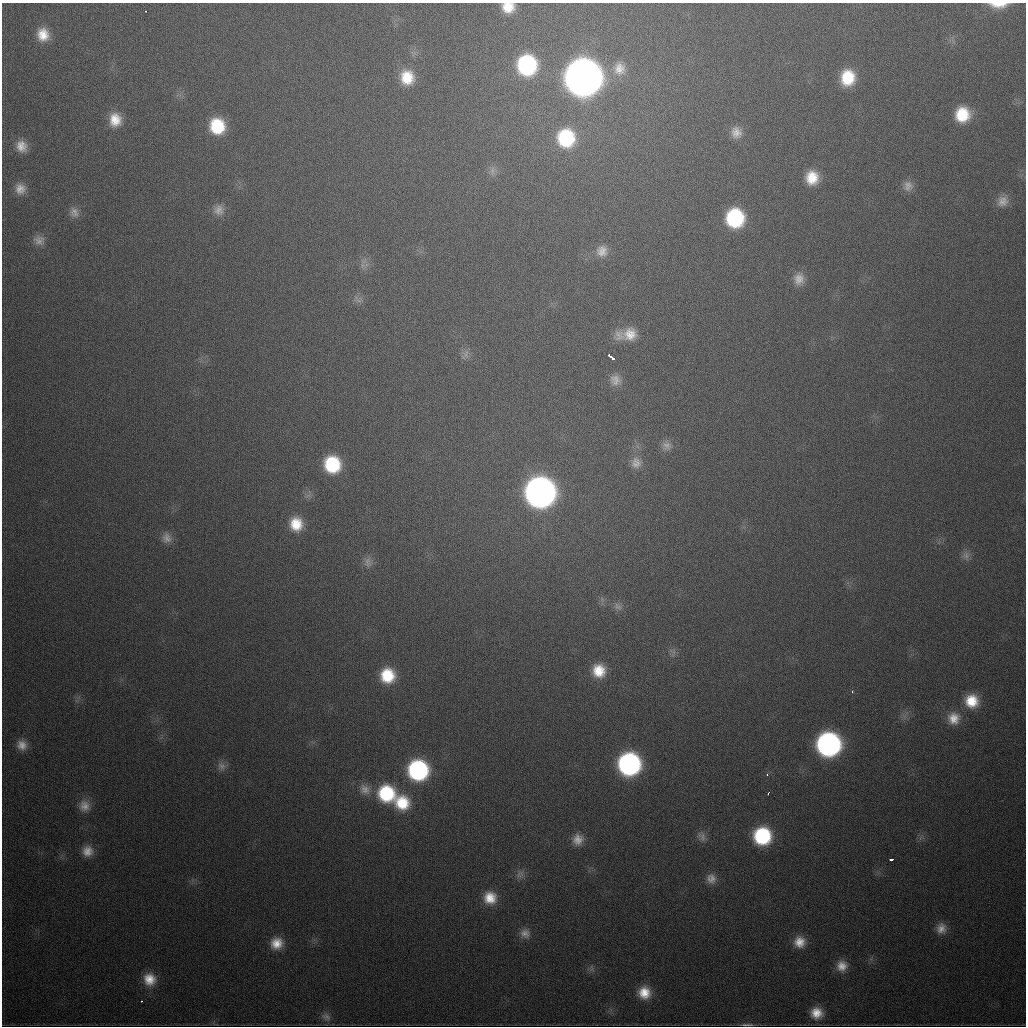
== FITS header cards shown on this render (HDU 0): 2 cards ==
NAXIS1  =                 1024
NAXIS2  =                 1024

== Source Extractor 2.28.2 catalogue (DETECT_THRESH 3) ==
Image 1024 x 1024 px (HDU 0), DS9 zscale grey, 1 PNG px = 1 image px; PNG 1028 x 1028 px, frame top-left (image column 1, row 1024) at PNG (2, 3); no overlay
Background 488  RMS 17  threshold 51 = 3 sigma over >= 5 px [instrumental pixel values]
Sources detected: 77; all 77 listed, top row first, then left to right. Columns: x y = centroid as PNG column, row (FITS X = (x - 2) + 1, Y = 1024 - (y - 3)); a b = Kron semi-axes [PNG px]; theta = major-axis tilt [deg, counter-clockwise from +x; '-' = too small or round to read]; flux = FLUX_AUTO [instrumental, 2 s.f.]
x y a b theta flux
998 5 20 7 0 1.7e+04
508 7 12 10 -1 2.0e+04
145 11 2 2 - 1.3e+03
43 35 16 14 -77 2.2e+04
527 65 17 16 - 1.5e+05
619 69 19 17 85 2.1e+04
407 77 18 16 -78 3.2e+04
583 77 18 18 - 3.1e+06
848 78 15 13 85 4.3e+04
962 114 16 15 - 4.2e+04
115 120 17 15 -87 2.4e+04
217 126 16 14 -65 5.3e+04
736 132 15 13 -67 1.2e+04
566 138 18 17 - 8.5e+04
21 146 14 12 -64 1.4e+04
492 171 11 6 -85 5.9e+03
812 178 14 12 87 2.7e+04
908 186 14 12 -82 8.9e+03
20 189 13 13 - 1.2e+04
1002 201 16 14 53 1.3e+04
219 210 14 14 - 1.1e+04
74 212 15 12 -72 9.2e+03
735 218 16 15 - 1.1e+05
39 240 15 12 -11 9.7e+03
602 251 16 16 - 1.5e+04
799 279 16 14 86 1.4e+04
630 334 21 19 26 2.7e+04
466 354 13 6 82 5.6e+03
609 355 4 3 - 1.5e+04
612 358 4 3 - 1.2e+04
615 380 15 13 -38 1.1e+04
667 446 13 12 - 8.2e+03
636 463 16 14 -88 1.2e+04
332 464 16 15 - 7.2e+04
540 492 17 17 - 1.2e+06
296 524 16 15 - 2.9e+04
167 538 15 13 90 1.1e+04
966 555 12 10 -75 6.9e+03
368 562 14 10 89 7.7e+03
617 606 13 8 -39 6.4e+03
674 652 7 4 -72 2.8e+03
599 671 16 15 - 2.8e+04
387 675 14 14 - 4.2e+04
852 692 3 2 - 2.7e+03
972 701 15 15 - 3.0e+04
954 718 16 16 - 1.9e+04
828 744 16 16 - 4.1e+05
22 745 14 13 - 1.2e+04
629 764 16 15 - 3.1e+05
221 766 13 10 -49 7.4e+03
418 770 15 15 - 1.9e+05
767 775 4 3 - 2.0e+03
365 789 16 13 -53 1.2e+04
386 793 18 17 - 8.2e+04
768 793 4 2 - 1.9e+03
402 803 18 17 - 4.2e+04
84 806 15 15 - 1.4e+04
762 836 15 15 - 1.0e+05
702 837 14 9 -58 6.9e+03
578 839 13 12 - 1.3e+04
87 851 14 13 - 1.4e+04
891 859 4 3 - 2.9e+03
520 874 12 10 51 6.9e+03
711 878 14 12 -59 1.1e+04
490 898 16 15 - 2.4e+04
941 928 14 13 - 1.2e+04
525 933 14 12 -16 1.0e+04
800 942 13 13 - 1.7e+04
277 943 14 13 - 1.9e+04
842 966 13 13 - 1.4e+04
591 969 9 4 -81 2.9e+03
149 979 16 15 - 2.2e+04
644 993 14 14 - 2.3e+04
141 1001 3 2 - 4.3e+03
817 1013 13 12 - 1.9e+04
326 1017 14 11 -31 7.2e+03
747 1025 20 3 1 4.4e+03
At the frame edge (FLAGS 8, measured only in part): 2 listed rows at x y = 998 5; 508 7